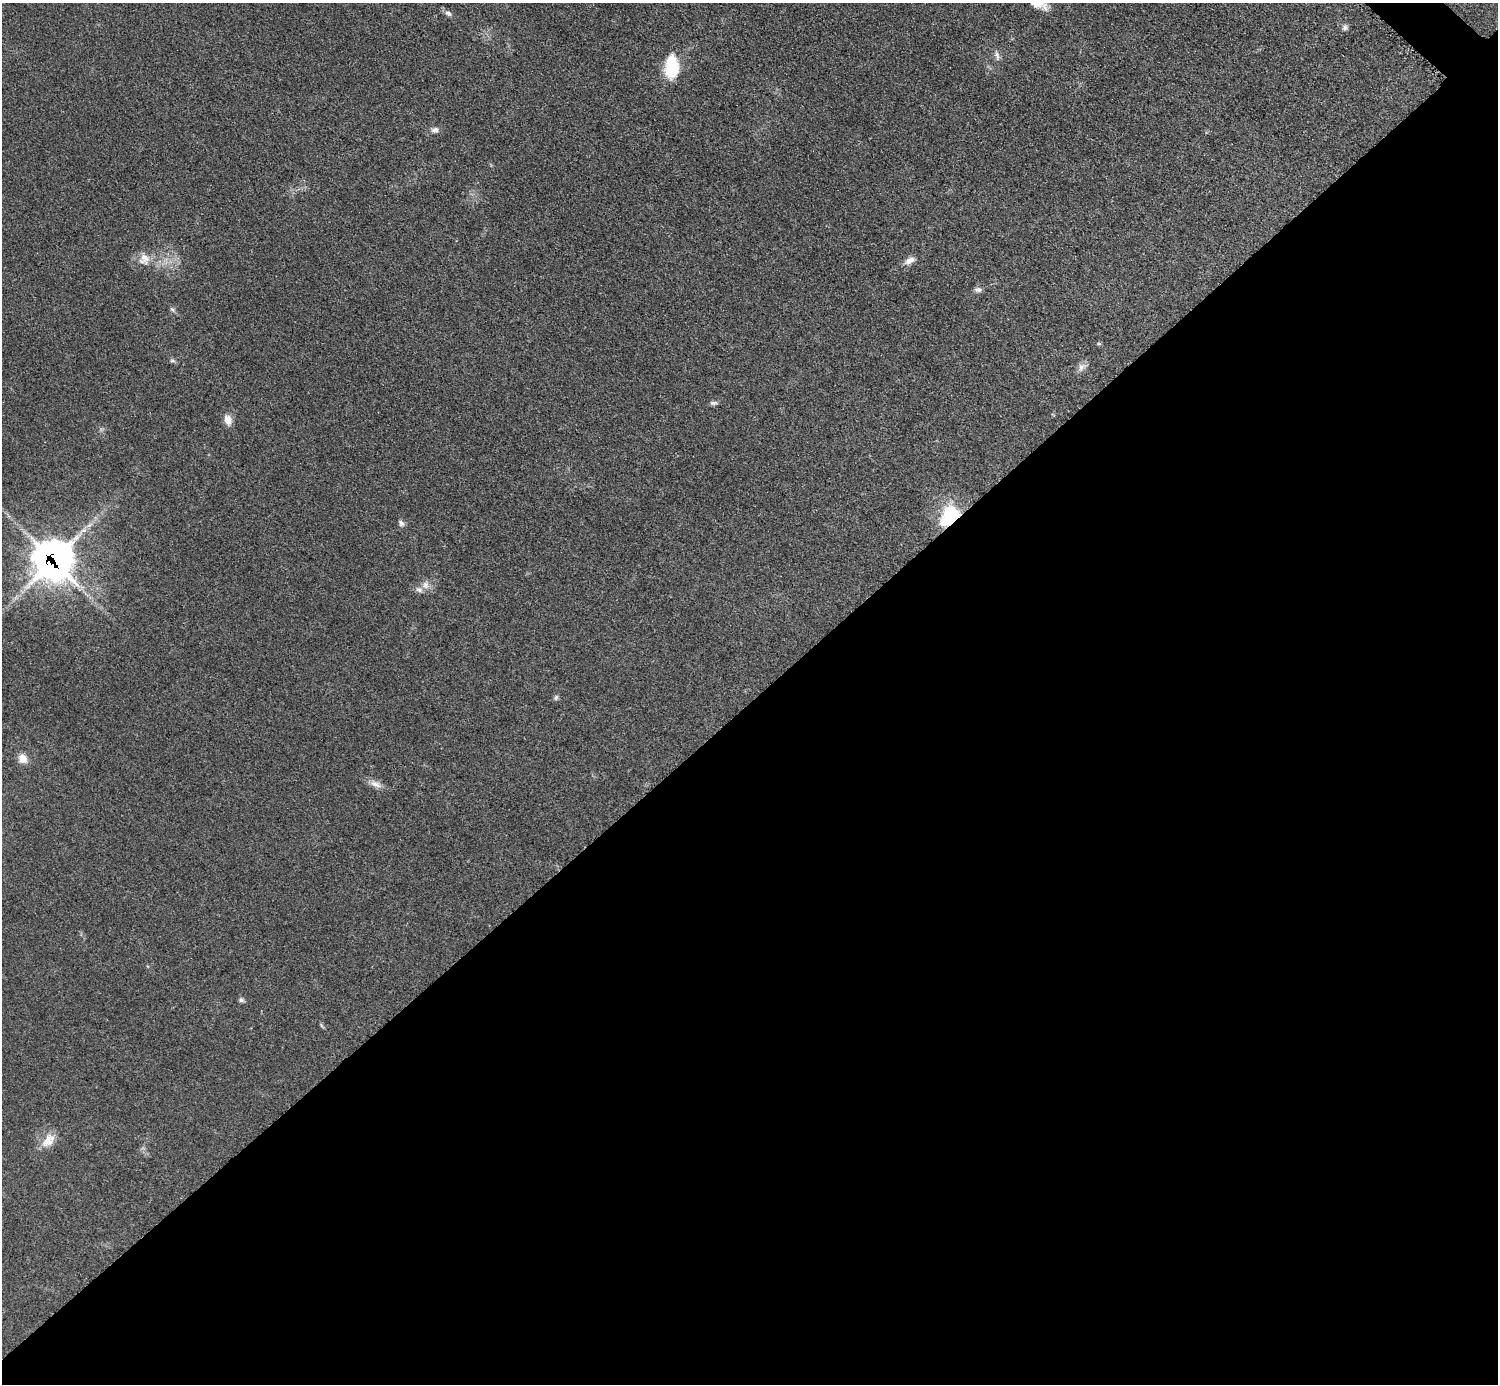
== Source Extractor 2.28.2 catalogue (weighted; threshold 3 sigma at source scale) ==
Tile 15 of 4 x 4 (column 3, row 4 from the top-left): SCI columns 2998-4493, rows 305-1686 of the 5993 x 5993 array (HDU 1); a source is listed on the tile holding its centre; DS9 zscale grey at full resolution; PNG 1500 x 1386 px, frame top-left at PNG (2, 3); no overlay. Shown black and unused: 50% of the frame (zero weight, under 3 of 5 exposures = <1% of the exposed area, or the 3 px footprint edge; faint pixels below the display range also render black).
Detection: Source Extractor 2.28.2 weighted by HDU 2 'WHT'; one run over the whole footprint, this tile lists its part. Background 0.0503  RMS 0.0062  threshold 0.0278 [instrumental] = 3 sigma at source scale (4.5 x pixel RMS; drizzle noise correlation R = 1.50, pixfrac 1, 0.05/0.05 arcsec/px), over >= 5 px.
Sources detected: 26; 1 inside a brighter object's white glare — not listed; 1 inside a brighter listed object's ellipse — not listed separately; the other 24 listed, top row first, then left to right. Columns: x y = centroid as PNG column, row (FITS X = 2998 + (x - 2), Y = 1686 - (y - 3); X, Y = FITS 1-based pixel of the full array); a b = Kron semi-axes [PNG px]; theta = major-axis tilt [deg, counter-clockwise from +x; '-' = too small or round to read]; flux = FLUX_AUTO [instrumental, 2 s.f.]
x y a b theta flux
1038 3 19 10 -23 9
448 13 10 6 -32 2.1
1345 27 8 7 - 1.8
997 55 15 6 -74 2.7
672 67 23 13 87 27
435 130 11 7 13 2.6
145 258 16 12 -73 6.7
910 260 15 7 24 4
978 290 10 6 0 2.1
172 309 8 5 -52 1.4
1099 344 6 4 -18 0.78
172 360 8 5 -16 1.3
1081 367 14 8 58 3.4
713 403 11 5 5 1.6
228 420 13 9 -73 5
949 515 26 23 53 30
401 523 9 6 -52 1.9
54 560 20 20 - 550
425 585 11 10 - 4.3
556 697 8 5 63 1.2
23 759 12 11 - 5.1
375 784 18 8 -24 4.6
241 1000 7 5 -14 1.4
48 1140 23 13 49 9
Overlapping masked pixels (flux is a lower limit): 2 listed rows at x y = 949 515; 54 560
Isophote crosses this tile's border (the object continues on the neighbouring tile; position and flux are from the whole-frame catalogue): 1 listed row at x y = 1038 3